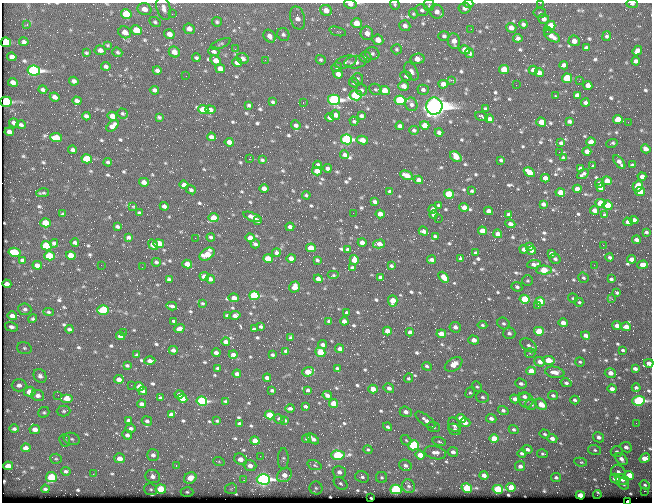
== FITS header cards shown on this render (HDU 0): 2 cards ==
NAXIS1  =                  650 / Width of table row in bytes
NAXIS2  =                  500 / Number of rows in table

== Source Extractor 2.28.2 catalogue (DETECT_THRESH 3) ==
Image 650 x 500 px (HDU 0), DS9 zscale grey, 1 PNG px = 1 image px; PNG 654 x 504 px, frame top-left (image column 1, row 500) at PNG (2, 3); each listed source drawn as its Kron ellipse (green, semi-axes under 4 px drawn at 4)
Background 360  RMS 1.4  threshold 4.27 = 3 sigma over >= 5 px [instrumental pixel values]
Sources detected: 771; of the 771, the 500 brightest by FLUX_AUTO listed and drawn (271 fainter detections omitted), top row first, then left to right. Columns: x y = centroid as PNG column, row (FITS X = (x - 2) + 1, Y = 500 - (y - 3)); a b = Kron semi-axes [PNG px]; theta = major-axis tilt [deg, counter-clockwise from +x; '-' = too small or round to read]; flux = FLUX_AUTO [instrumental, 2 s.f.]
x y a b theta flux
540 3 2 2 - 350
350 4 6 4 -11 370
395 4 5 5 - 140
468 4 5 2 - 630
632 4 5 3 - 170
429 5 5 5 - 150
164 8 12 6 -72 510
465 8 6 5 - 330
144 9 7 6 - 770
326 10 6 5 - 900
422 10 7 5 -23 240
437 12 7 6 - 580
540 13 6 5 - 160
126 14 5 5 - 3300
172 14 2 2 - 470
413 14 5 4 - 140
297 18 12 7 -75 670
544 19 5 5 - 390
155 22 6 4 -28 170
217 22 5 4 - 170
356 23 5 5 - 1300
27 24 3 2 - 180
523 24 4 4 - 250
551 25 5 4 - 1400
405 26 6 5 - 340
511 28 5 4 - 730
189 29 5 5 - 630
471 29 3 2 - 170
137 30 5 4 - 2500
338 31 9 4 -15 180
547 31 2 2 - 140
125 32 6 5 - 930
367 33 7 6 - 710
169 34 5 5 - 680
283 34 7 6 - 220
269 36 7 5 -50 470
444 36 5 5 - 230
552 36 9 4 -31 570
607 36 5 4 - 200
518 38 5 4 - 300
378 40 5 5 - 880
454 41 8 6 -79 610
574 41 5 5 - 660
6 42 5 5 - 4000
24 42 5 4 - 240
221 44 11 3 22 160
107 46 4 4 - 200
586 48 4 4 - 330
235 49 3 2 - 170
396 49 5 5 - 140
100 50 6 5 - 310
465 50 5 4 - 840
214 51 6 4 -18 240
637 51 5 4 - 470
117 52 5 4 - 170
174 52 6 5 - 820
86 53 3 3 - 130
372 53 7 6 - 240
469 53 5 4 - 240
12 57 5 4 - 450
366 57 6 5 - 240
196 58 4 3 - 180
243 58 6 5 - 370
417 59 7 5 8 940
216 60 6 4 -44 790
265 60 2 2 - 230
321 60 5 4 - 170
636 61 4 4 - 310
237 62 5 4 - 790
346 62 11 6 17 300
355 62 11 6 7 500
564 65 4 4 - 310
106 66 4 4 - 270
337 67 5 5 - 180
220 69 5 4 - 700
504 69 5 4 - 2800
157 70 4 4 - 290
533 70 4 4 - 480
34 71 6 5 - 26000
411 71 10 6 -59 350
539 72 4 4 - 410
338 74 5 4 - 500
186 76 2 2 - 230
406 76 6 5 - 210
567 78 5 4 - 4500
357 79 6 5 - 210
451 80 3 2 - 1000
74 81 5 4 - 350
579 81 3 2 - 150
13 82 5 4 - 490
354 83 5 4 - 170
443 84 4 4 - 630
516 85 2 2 - 280
588 85 4 4 - 770
403 86 5 4 - 660
375 89 6 5 - 170
43 90 4 3 - 260
154 90 5 4 - 310
361 90 6 5 - 220
385 90 5 4 - 1100
423 90 6 5 - 250
356 95 6 5 - 8900
577 95 4 4 - 350
555 96 3 2 - 230
55 97 5 4 - 440
334 100 6 5 - 21000
400 100 5 5 - 11000
77 101 4 4 - 360
6 102 5 5 - 12000
273 102 3 3 - 160
303 103 3 2 - 850
585 103 4 3 - 310
411 104 7 6 - 350
249 105 4 3 - 180
434 106 8 8 - 110000
485 108 3 3 - 140
203 110 5 4 - 1900
210 110 5 4 - 370
122 113 5 4 - 160
335 115 5 4 - 490
86 116 4 4 - 290
112 116 5 4 - 630
361 116 4 3 - 240
159 117 4 3 - 160
330 117 4 4 - 400
482 117 7 3 -20 300
489 119 4 4 - 510
618 119 5 4 - 1700
354 121 4 3 - 200
569 121 4 3 - 220
541 122 5 4 - 1300
628 122 2 2 - 330
14 123 5 4 - 340
21 125 5 3 - 220
296 125 5 4 - 300
425 125 5 4 - 1300
113 126 7 4 41 550
400 126 4 4 - 370
414 130 5 4 - 220
9 132 5 4 - 500
439 132 4 3 - 320
211 137 4 4 - 330
56 138 6 4 -7 1800
347 139 6 5 - 19000
362 140 6 4 -9 720
229 142 4 4 - 560
591 142 5 4 - 1300
561 143 4 3 - 250
612 143 6 2 19 140
646 149 5 4 - 480
73 150 4 4 - 280
587 151 4 4 - 590
559 152 2 2 - 350
345 155 5 4 - 400
456 157 6 4 -38 1200
563 158 4 3 - 170
87 159 5 4 - 3300
249 159 3 2 - 1300
262 160 3 3 - 150
501 160 4 3 - 150
108 162 4 3 - 200
619 162 8 3 -50 400
318 165 4 4 - 290
632 165 4 3 - 160
593 166 3 3 - 130
327 168 4 3 - 310
580 169 4 3 - 260
317 171 5 4 - 960
529 172 6 4 -33 1300
583 174 6 3 33 250
407 175 7 4 -24 1100
642 176 4 4 - 540
545 178 4 4 - 580
419 180 4 4 - 540
607 181 5 4 - 1100
144 182 5 4 - 670
599 183 4 4 - 350
184 185 4 4 - 430
638 186 5 5 - 2100
264 188 4 4 - 630
600 188 4 4 - 310
577 189 4 4 - 630
191 190 5 3 - 230
390 191 4 3 - 190
472 191 3 3 - 140
560 192 5 4 - 1900
640 192 5 4 - 2400
42 193 7 2 9 140
449 194 5 4 - 3300
306 195 4 3 - 160
375 202 4 3 - 230
600 203 5 4 - 2100
543 204 4 4 - 330
439 205 3 3 - 160
608 205 5 4 - 2400
132 206 3 2 - 300
164 206 4 4 - 390
464 207 5 4 - 740
433 209 4 4 - 300
595 210 5 4 - 530
488 211 4 4 - 580
139 213 3 3 - 140
353 213 2 2 - 200
63 214 4 3 - 150
380 214 4 4 - 670
509 214 4 3 - 240
434 215 4 3 - 270
605 215 4 3 - 200
252 217 9 4 -21 550
214 218 5 4 - 1500
438 218 2 2 - 160
634 220 4 4 - 490
258 221 4 3 - 210
628 222 4 4 - 720
46 223 5 4 - 2400
510 224 5 3 - 340
117 226 4 3 - 190
290 227 4 3 - 320
423 231 5 4 - 310
482 231 4 4 - 1000
646 232 4 3 - 190
498 234 4 4 - 540
435 236 4 3 - 190
129 237 4 3 - 200
211 237 4 3 - 200
195 238 2 2 - 270
250 238 5 4 - 910
636 240 4 3 - 370
54 243 4 4 - 210
75 243 4 3 - 250
362 243 4 4 - 730
159 244 5 4 - 2400
255 244 4 3 - 240
379 244 6 4 15 660
153 245 6 4 -51 430
603 245 2 2 - 460
46 246 5 4 - 6400
530 247 4 3 - 230
311 248 5 4 - 1700
348 249 4 3 - 190
524 249 4 4 - 580
532 251 4 4 - 370
14 252 6 4 -10 3400
276 253 4 4 - 320
476 253 3 3 - 180
207 254 8 5 33 1800
551 254 3 3 - 1400
71 255 5 4 - 1600
49 256 5 4 - 4300
610 257 4 3 - 180
291 258 4 4 - 770
268 259 5 4 - 2000
461 259 4 3 - 230
555 259 5 4 - 230
632 259 4 4 - 780
22 260 4 3 - 250
317 260 4 3 - 170
354 260 5 4 - 1000
432 260 4 3 - 320
156 262 4 4 - 190
187 264 5 4 - 1300
534 264 7 3 7 420
37 265 5 4 - 530
101 265 2 2 - 320
594 265 2 2 - 140
643 265 5 4 - 1100
391 266 4 3 - 170
142 267 2 2 - 190
352 268 4 3 - 210
544 270 7 4 -2 2300
333 275 6 4 0 140
204 276 5 4 - 750
380 277 4 3 - 270
444 277 6 4 -48 770
583 278 5 5 - 180
210 279 4 4 - 410
318 279 4 4 - 570
611 279 4 3 - 170
169 280 4 3 - 230
528 281 5 5 - 140
7 284 4 4 - 520
294 287 6 5 - 750
517 287 5 4 - 180
617 293 4 3 - 140
254 296 5 4 - 8000
234 298 5 4 - 650
573 298 5 4 - 150
525 299 5 4 - 4200
612 299 3 2 - 160
393 301 6 4 -87 1400
540 301 5 4 - 2200
579 302 4 3 - 240
203 303 4 3 - 150
172 306 5 3 - 230
538 306 3 2 - 500
25 309 6 5 - 250
103 310 6 4 -2 4900
49 312 5 4 - 170
347 313 3 3 - 170
227 315 4 3 - 160
235 315 5 4 - 370
12 316 5 4 - 440
33 319 4 4 - 170
174 321 4 3 - 170
329 321 4 3 - 260
344 321 4 4 - 520
503 323 6 5 - 230
563 323 5 4 - 620
482 325 5 4 - 140
261 326 4 3 - 200
617 326 4 4 - 440
11 327 6 4 -14 350
455 327 6 5 - 440
626 327 5 4 - 840
69 329 4 3 - 230
179 329 5 4 - 440
254 329 4 3 - 190
387 331 4 4 - 810
539 331 5 4 - 3000
123 332 2 2 - 380
410 332 4 3 - 420
509 333 6 6 - 310
441 334 5 4 - 1100
586 335 4 4 - 430
121 336 4 4 - 760
291 338 4 3 - 200
474 340 5 4 - 650
226 342 4 4 - 480
323 344 4 3 - 340
528 345 9 6 -34 350
24 348 7 5 -16 230
340 349 4 3 - 410
173 350 4 4 - 390
623 350 4 3 - 160
286 351 4 4 - 360
320 352 5 4 - 3800
216 353 4 3 - 380
530 353 5 5 - 140
137 355 4 3 - 180
233 355 4 3 - 380
273 355 3 3 - 160
549 360 6 4 -12 1600
150 361 5 3 - 400
540 362 5 5 - 640
580 362 5 4 - 130
649 363 4 4 - 520
454 364 10 6 34 1000
127 365 4 3 - 150
427 366 5 3 - 190
218 368 3 3 - 180
337 368 3 3 - 140
635 369 4 3 - 310
531 371 5 4 - 1500
308 372 6 4 19 1500
555 372 10 5 -9 790
610 373 6 5 - 650
237 374 4 4 - 410
40 376 7 6 - 390
267 378 4 3 - 370
409 378 4 4 - 160
119 379 4 4 - 670
566 383 5 4 - 210
521 384 6 4 -21 290
19 385 7 6 - 450
131 385 2 2 - 170
139 387 5 4 - 480
477 387 6 4 -46 150
389 388 5 4 - 340
636 388 4 3 - 220
373 389 5 4 - 970
612 389 4 3 - 550
272 390 4 3 - 170
308 390 4 3 - 230
143 391 4 3 - 340
30 392 6 5 - 1500
470 393 5 4 - 140
38 395 6 5 - 440
58 395 2 2 - 250
179 395 4 3 - 330
327 395 5 3 - 460
553 395 5 4 - 210
524 396 6 4 -3 300
483 397 6 5 - 220
67 398 6 4 0 1400
161 398 4 3 - 230
182 398 5 4 - 880
515 399 5 4 - 570
526 400 7 7 - 470
575 400 4 3 - 200
202 401 5 4 - 11000
226 401 3 3 - 150
639 401 6 4 7 16000
333 403 4 4 - 1400
141 404 4 4 - 310
541 404 6 4 -45 1300
531 405 6 5 - 260
305 406 4 3 - 220
290 408 4 3 - 200
503 410 5 4 - 270
64 411 7 5 0 200
44 412 6 5 - 160
406 412 6 5 - 420
171 415 4 4 - 410
270 415 5 4 - 2800
491 418 5 4 - 360
279 419 6 4 -28 220
461 419 5 4 - 2100
128 420 4 3 - 200
285 420 4 3 - 150
425 420 12 5 -38 480
147 421 5 4 - 270
217 421 3 3 - 140
465 422 5 4 - 600
239 423 4 3 - 210
636 423 2 2 - 180
454 425 8 6 -54 420
387 427 4 4 - 190
434 427 6 5 - 170
131 428 5 4 - 250
14 429 5 4 - 220
35 429 5 4 - 750
455 429 7 5 -32 250
514 429 5 4 - 210
545 434 5 4 - 150
127 435 5 4 - 350
599 437 6 5 - 360
494 438 5 4 - 1900
552 438 5 4 - 450
72 439 8 6 -17 230
307 439 4 4 - 140
313 439 7 3 -37 340
65 440 6 5 - 160
406 440 6 4 -44 160
255 441 5 4 - 1100
439 441 7 4 -15 160
413 445 5 5 - 6000
626 447 6 5 - 340
26 448 5 4 - 640
527 449 5 4 - 340
368 450 5 4 - 140
595 450 6 5 - 200
453 452 5 5 - 390
617 452 6 5 - 250
435 453 11 6 -13 590
522 453 4 4 - 240
543 454 5 4 - 150
153 455 6 6 - 320
338 455 7 4 -3 8200
420 455 5 4 - 1300
260 456 2 2 - 660
120 458 5 5 - 810
645 458 5 4 - 1500
56 459 5 5 - 140
241 459 7 5 -37 880
283 459 10 5 88 260
621 459 7 5 -44 510
219 462 6 3 -19 140
581 462 6 4 -8 210
250 465 6 5 - 710
314 465 7 5 -18 230
405 465 6 5 - 360
8 466 5 4 - 1200
176 466 3 2 - 250
520 466 5 5 - 400
66 471 5 4 - 200
339 472 7 6 - 480
618 472 7 6 - 300
93 474 2 2 - 290
284 475 8 6 41 1000
484 475 4 3 - 510
629 475 5 4 - 1800
153 476 7 6 - 470
51 477 5 5 - 4100
362 477 7 5 -19 260
382 477 5 5 - 180
556 477 5 4 - 230
190 478 6 5 - 1400
263 479 7 5 -3 32000
615 479 5 4 - 560
244 480 4 4 - 140
622 480 7 5 -20 360
341 483 8 5 -39 240
624 484 6 5 - 230
645 485 5 4 - 160
408 486 7 6 - 280
511 487 5 4 - 1600
316 488 6 6 - 240
467 488 5 4 - 5300
45 489 4 3 - 160
151 489 6 6 - 200
161 489 5 4 - 3200
231 489 6 5 - 190
396 489 5 4 - 12000
498 489 5 4 - 7300
644 491 2 2 - 1700
187 492 6 4 -1 160
580 495 4 4 - 1700
597 495 4 3 - 380
371 498 3 2 - 140
627 501 3 2 - 1300
At the frame edge (FLAGS 8, measured only in part): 9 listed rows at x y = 540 3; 350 4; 395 4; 468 4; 632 4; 356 23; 6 102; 649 363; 627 501
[271 fainter detections neither listed nor drawn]